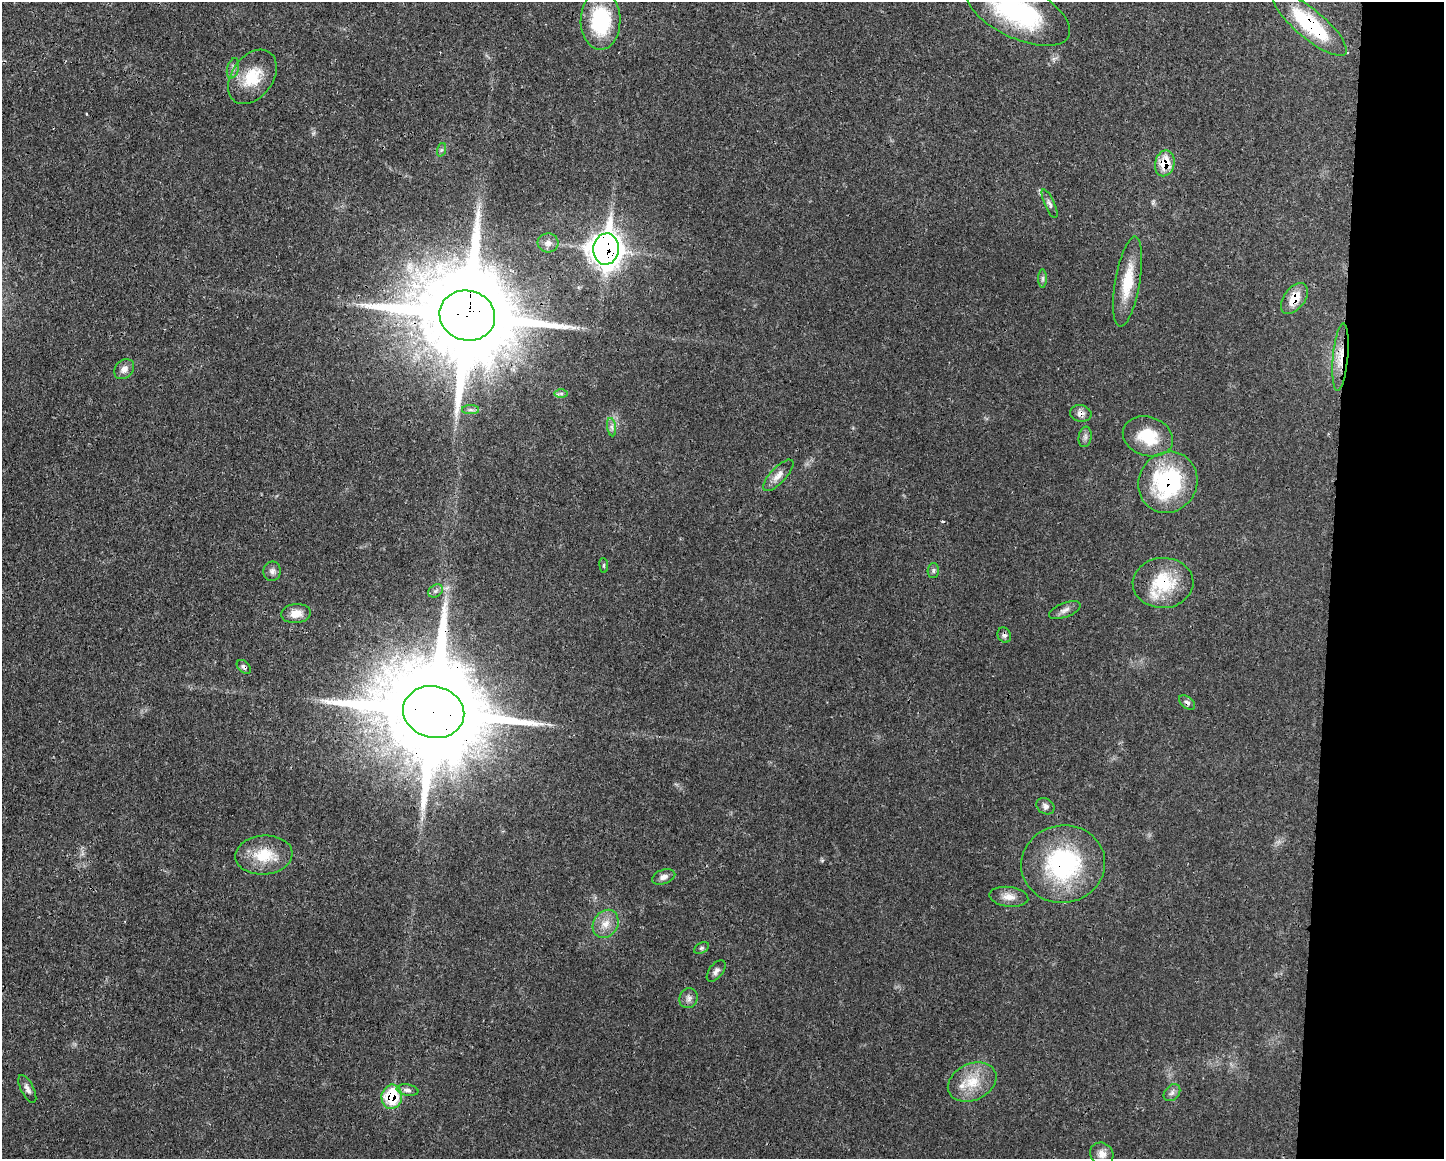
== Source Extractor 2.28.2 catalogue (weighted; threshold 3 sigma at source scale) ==
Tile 9 of 3 x 4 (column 3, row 3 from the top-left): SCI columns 3012-4453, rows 1169-2325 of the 4684 x 4651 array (HDU 1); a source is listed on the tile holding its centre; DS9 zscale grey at full resolution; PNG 1446 x 1161 px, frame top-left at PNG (2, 2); each listed source drawn as its Kron ellipse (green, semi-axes under 4 px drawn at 4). Shown black and unused: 8% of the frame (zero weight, under 3 of 4 exposures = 1% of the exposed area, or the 3 px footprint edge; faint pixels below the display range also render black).
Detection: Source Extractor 2.28.2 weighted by HDU 2 'WHT'; one run over the whole footprint, this tile lists its part. Background 0.0218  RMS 0.0024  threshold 0.0109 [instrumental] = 3 sigma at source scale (4.5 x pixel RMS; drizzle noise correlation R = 1.50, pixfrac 1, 0.05/0.05 arcsec/px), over >= 5 px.
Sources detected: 51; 1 cosmic-ray / hot-pixel residue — neither listed nor drawn; the other 50 listed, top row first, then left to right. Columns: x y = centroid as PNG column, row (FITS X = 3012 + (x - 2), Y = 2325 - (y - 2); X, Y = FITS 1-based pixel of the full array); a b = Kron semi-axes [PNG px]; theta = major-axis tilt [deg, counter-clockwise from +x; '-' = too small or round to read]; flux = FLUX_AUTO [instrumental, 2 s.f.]
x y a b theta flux
1018 12 56 26 -26 31
601 21 29 20 89 18
1310 24 46 14 -40 18
233 68 10 6 75 0.87
252 77 30 20 54 8.3
441 150 7 4 71 0.46
1165 163 13 9 77 5.9
1050 204 16 5 -66 0.85
548 243 10 9 - 1.3
606 249 15 12 85 290
1043 278 9 4 90 0.54
1128 282 45 12 80 8
1294 298 17 10 53 4.5
467 315 28 25 -15 6200
1340 357 34 7 85 4.2
124 369 11 9 48 1.5
561 394 7 4 0 0.5
471 410 8 4 0 0.62
1081 413 11 8 -10 1.3
612 427 9 4 -81 0.73
1148 436 25 19 -18 8.6
1085 437 10 6 81 0.86
778 475 20 8 47 2.1
1168 482 31 29 58 27
604 565 7 4 -83 0.33
933 570 7 5 89 0.54
272 571 9 8 - 1
1163 583 30 25 2 13
435 591 8 6 35 0.7
1065 610 17 7 21 1.3
296 614 15 9 6 2.4
1004 635 8 6 -62 0.68
244 667 8 5 -44 0.64
1187 703 9 5 -39 0.81
434 712 31 26 -14 7300
1045 806 9 7 -35 0.88
264 855 28 19 5 7.8
1063 864 42 38 11 32
664 877 12 7 18 1.1
1009 897 19 10 -7 2.5
606 924 15 12 55 2.9
702 948 8 5 26 0.47
716 971 12 7 52 1
689 998 10 9 - 1.1
972 1082 25 18 25 6.9
27 1089 15 6 -63 1.2
407 1090 11 5 -9 0.85
1172 1093 9 7 45 0.9
392 1097 12 10 79 11
1102 1154 12 11 - 1.7
Overlapping masked pixels (flux is a lower limit): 15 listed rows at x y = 1310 24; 1165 163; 606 249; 1294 298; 467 315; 1340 357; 1081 413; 1168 482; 1163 583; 1004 635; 244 667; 1187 703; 434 712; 1063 864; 392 1097
Isophote crosses this tile's border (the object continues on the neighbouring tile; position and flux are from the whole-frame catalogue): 1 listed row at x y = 1018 12